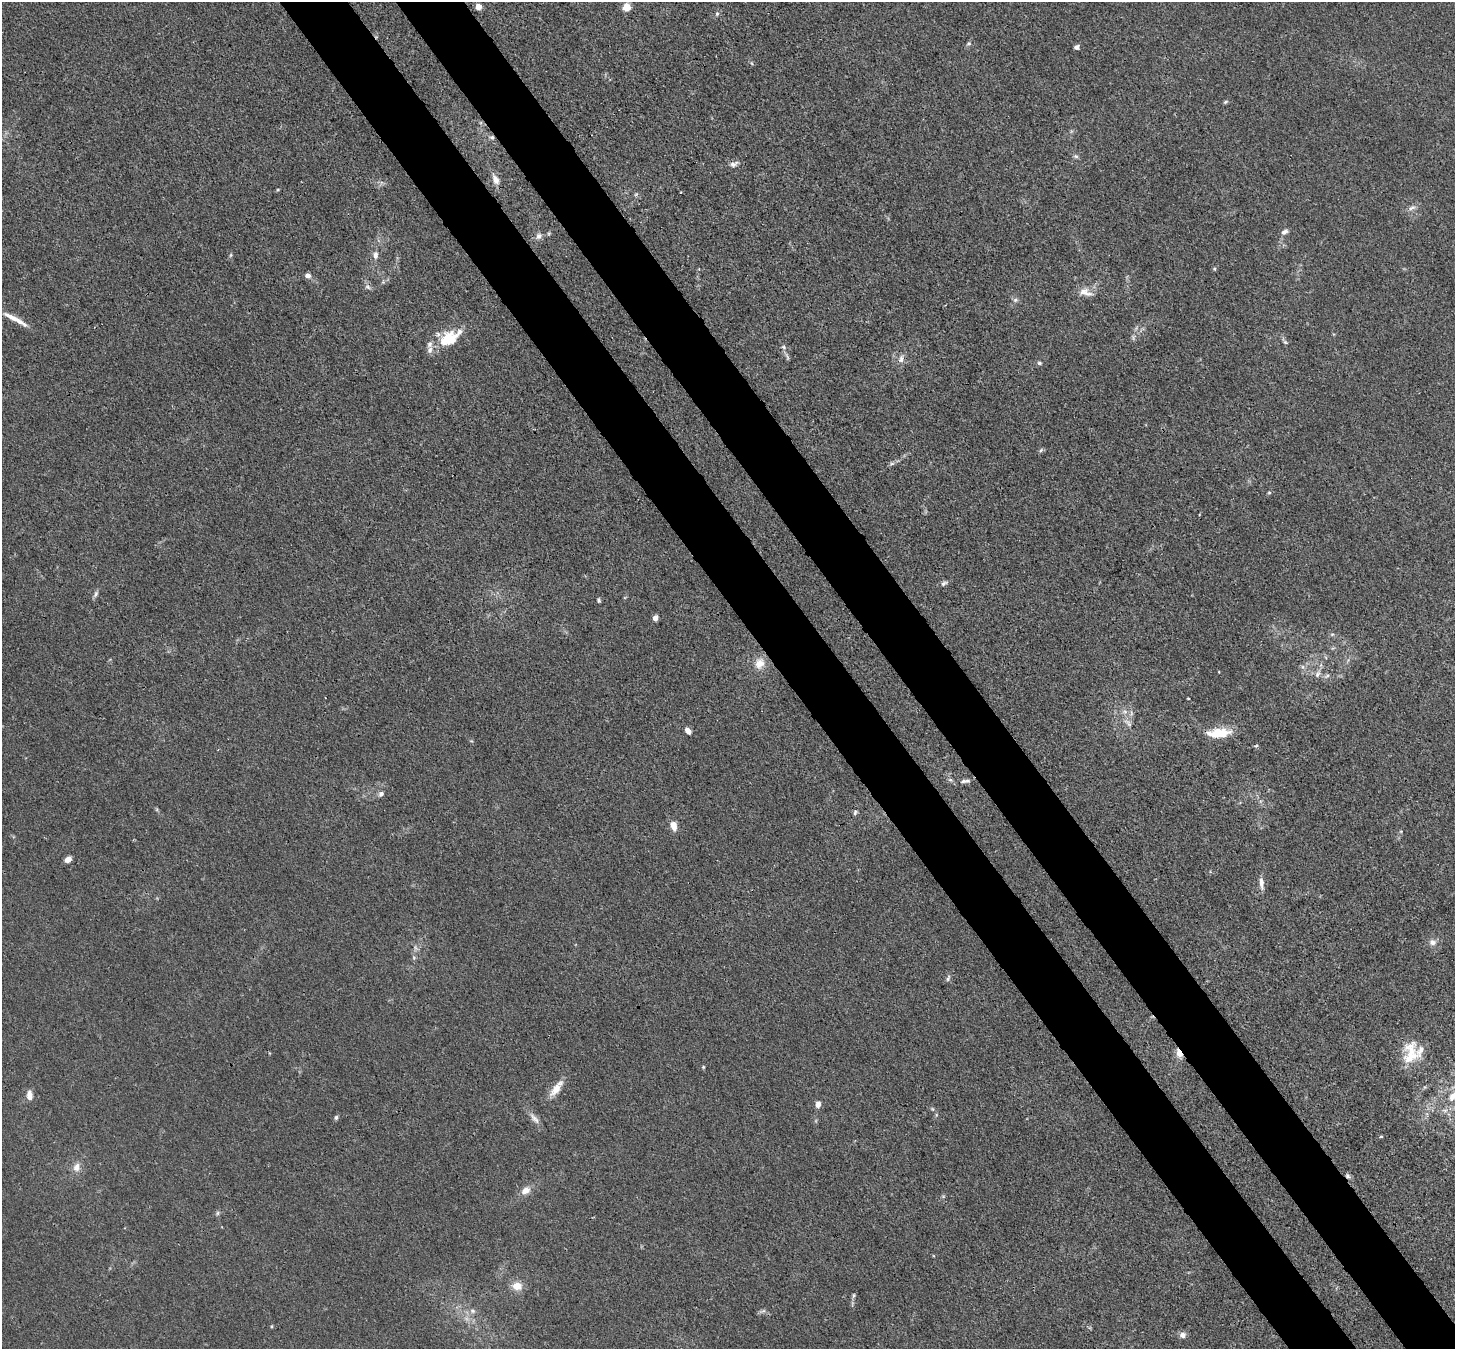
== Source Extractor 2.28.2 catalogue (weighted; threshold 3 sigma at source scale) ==
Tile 6 of 4 x 4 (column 2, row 2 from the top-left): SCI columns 1531-2983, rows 3039-4385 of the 5970 x 5942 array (HDU 1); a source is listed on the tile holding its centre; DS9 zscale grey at full resolution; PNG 1457 x 1351 px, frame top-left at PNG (2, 2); no overlay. Shown black and unused: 9% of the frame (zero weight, under 3 of 4 exposures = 7% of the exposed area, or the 3 px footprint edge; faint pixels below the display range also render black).
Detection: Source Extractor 2.28.2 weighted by HDU 2 'WHT'; one run over the whole footprint, this tile lists its part. Background 0.021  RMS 0.0029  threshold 0.0129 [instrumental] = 3 sigma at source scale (4.5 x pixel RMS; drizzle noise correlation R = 1.50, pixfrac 1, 0.05/0.05 arcsec/px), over >= 5 px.
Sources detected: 83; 1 inside a brighter object's white glare — not listed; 7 inside a brighter listed object's ellipse — not listed separately; the other 75 listed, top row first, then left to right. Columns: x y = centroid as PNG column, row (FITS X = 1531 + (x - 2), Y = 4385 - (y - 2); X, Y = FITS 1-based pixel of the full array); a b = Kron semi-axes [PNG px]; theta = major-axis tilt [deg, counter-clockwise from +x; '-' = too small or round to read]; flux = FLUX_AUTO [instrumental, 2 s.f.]
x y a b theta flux
478 7 5 4 - 2.7
627 7 9 9 - 2.6
717 14 7 5 70 0.59
969 44 6 5 - 0.57
1077 47 6 5 - 0.87
1226 102 6 4 28 0.47
492 137 6 6 - 0.67
1076 156 7 5 -21 0.63
734 164 12 7 20 1.3
495 179 14 7 -63 2.1
636 194 5 5 - 0.42
1411 208 12 6 21 1.3
1284 232 10 6 26 1
539 236 8 7 - 1.3
231 255 5 5 - 0.42
375 255 11 7 89 1.4
1214 269 5 4 - 0.38
307 275 7 6 - 1.3
368 287 9 7 -43 0.98
1085 292 18 9 -19 2.9
1015 300 6 5 - 0.63
12 318 26 7 -28 3.3
449 339 27 17 29 10
1285 342 7 4 -44 0.51
784 347 7 5 -23 0.62
787 357 10 3 -61 0.64
901 359 11 7 75 1.5
1039 363 6 5 - 0.56
1041 450 7 4 45 0.49
892 464 8 4 9 0.63
1269 493 5 3 - 0.33
944 583 9 6 28 0.83
96 594 10 5 57 0.79
598 600 5 4 - 0.49
655 618 4 4 - 3
1332 634 6 4 -17 0.44
760 663 14 11 62 3.5
1303 667 6 4 -71 0.56
1318 674 10 6 61 1.2
1327 676 9 4 36 0.66
1188 698 3 2 - 0.29
1125 712 9 6 -6 1.3
1128 723 15 6 -44 1.6
688 731 8 5 -46 1.8
1217 733 24 13 3 7
1256 746 6 3 19 0.33
965 781 16 5 4 1.4
381 794 7 6 - 1
855 812 8 5 78 0.63
673 826 9 6 -75 3.2
68 859 6 4 36 2.5
1261 883 17 5 -84 1.7
1433 942 9 8 - 1.6
414 958 6 4 -73 0.45
948 978 9 5 71 0.67
1411 1050 28 19 -72 7.7
1179 1053 11 6 -66 2.5
703 1067 4 4 - 0.32
556 1089 24 8 54 3.7
29 1095 12 7 -89 2
1453 1096 16 9 54 4.1
818 1104 6 5 - 1.9
932 1109 5 5 - 0.39
336 1118 6 4 87 0.54
534 1118 20 7 -48 1.8
1381 1136 3 3 - 0.55
76 1167 12 9 80 2.1
1348 1176 8 6 -48 0.82
526 1190 13 9 31 2.3
218 1213 7 4 89 0.5
517 1286 13 10 -5 3.2
854 1295 8 4 89 0.54
472 1311 9 7 -16 1.2
763 1311 10 4 28 0.62
1183 1335 8 7 - 1.4
Overlapping masked pixels (flux is a lower limit): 3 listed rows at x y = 492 137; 1179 1053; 1348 1176
Isophote crosses this tile's border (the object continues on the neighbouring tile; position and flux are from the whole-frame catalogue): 1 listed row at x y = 1453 1096